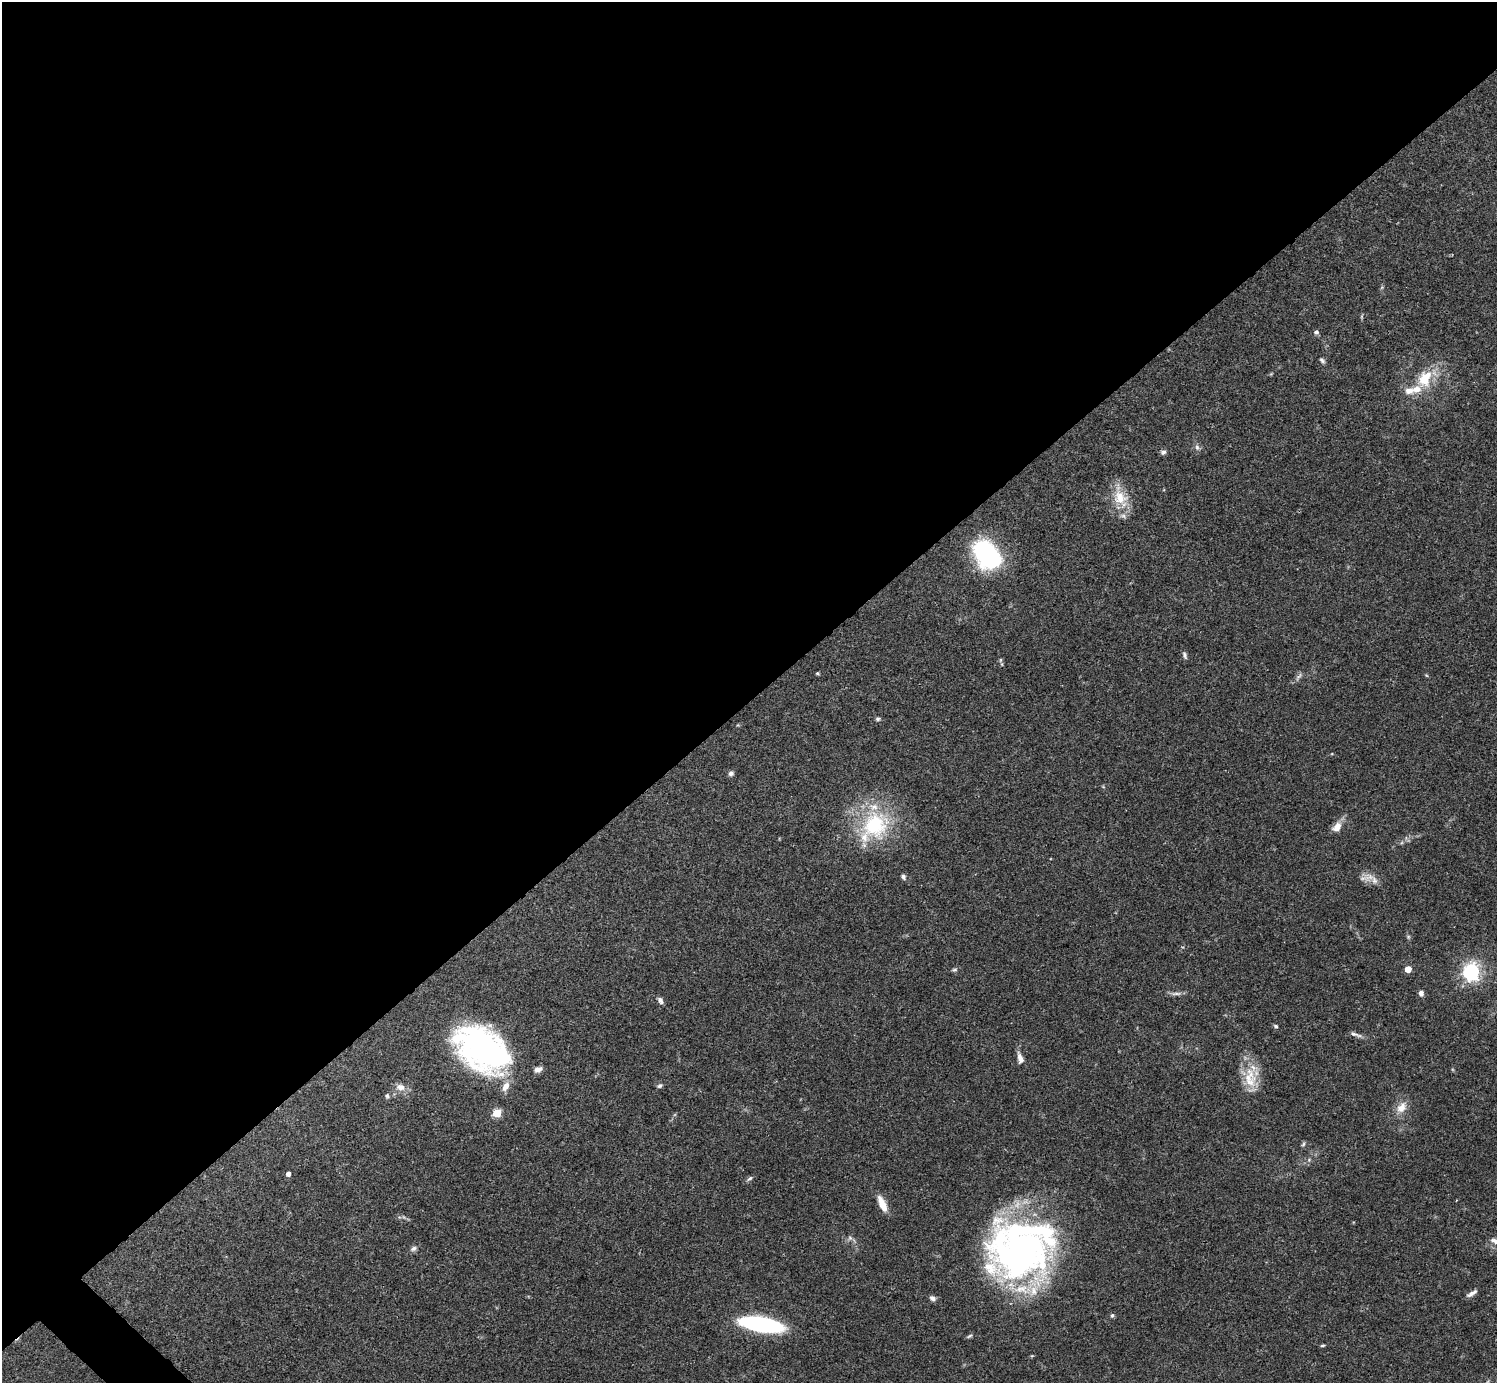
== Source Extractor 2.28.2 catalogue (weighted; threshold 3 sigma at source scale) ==
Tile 2 of 4 x 4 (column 2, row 1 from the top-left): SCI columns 1495-2989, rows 4302-5682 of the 5982 x 5981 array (HDU 1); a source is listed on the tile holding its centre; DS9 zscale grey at full resolution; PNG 1499 x 1385 px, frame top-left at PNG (2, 2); no overlay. Shown black and unused: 51% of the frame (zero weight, under 3 of 4 exposures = <1% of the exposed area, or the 3 px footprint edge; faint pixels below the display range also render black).
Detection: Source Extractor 2.28.2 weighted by HDU 2 'WHT'; one run over the whole footprint, this tile lists its part. Background 0.0411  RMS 0.0027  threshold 0.012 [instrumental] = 3 sigma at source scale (4.5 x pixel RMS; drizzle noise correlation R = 1.50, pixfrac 1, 0.05/0.05 arcsec/px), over >= 5 px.
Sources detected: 59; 1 too faint to see at this stretch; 1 inside a brighter object's white glare — not listed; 7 inside a brighter listed object's ellipse — not listed separately; the other 50 listed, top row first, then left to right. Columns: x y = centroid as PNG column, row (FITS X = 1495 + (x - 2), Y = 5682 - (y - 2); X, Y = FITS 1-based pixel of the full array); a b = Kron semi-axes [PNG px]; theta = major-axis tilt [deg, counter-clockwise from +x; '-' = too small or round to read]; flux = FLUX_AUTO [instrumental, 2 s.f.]
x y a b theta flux
1362 316 6 4 71 0.34
1316 332 6 5 - 0.72
1322 360 8 5 -47 0.61
1424 379 22 17 86 8.1
1409 391 13 10 -3 2.4
1197 447 9 6 -70 0.9
1163 452 7 6 - 0.76
1120 497 31 18 -74 7.2
987 554 27 19 -49 43
1185 655 10 5 -72 0.7
1000 660 7 4 89 0.48
817 673 4 3 - 0.35
1299 676 13 4 52 0.85
878 719 6 5 - 0.53
731 773 7 6 - 0.84
875 825 39 35 46 25
1337 827 13 8 55 2.7
903 877 7 5 -53 0.72
1369 877 22 11 -6 2.8
1408 969 5 4 - 4.8
954 970 8 5 18 0.52
1471 972 8 7 - 60
1176 993 18 4 0 1.1
1421 993 7 6 - 1
660 1000 8 6 -60 0.94
1276 1026 5 5 - 0.5
1356 1034 18 5 -19 1.1
482 1049 50 32 -36 93
1020 1058 15 7 -74 1.7
538 1069 10 7 18 1.4
1250 1078 33 17 -88 8
660 1086 7 5 23 0.66
400 1087 13 9 -11 2
387 1096 7 5 77 0.54
1401 1107 17 11 52 3.2
497 1113 5 5 - 12
1303 1144 7 5 66 0.5
1309 1160 5 5 - 0.49
288 1174 4 4 - 1.1
749 1179 10 4 37 0.63
882 1204 19 7 -66 3.6
850 1238 6 6 - 0.71
413 1249 10 6 25 0.85
1019 1252 71 63 4 120
1472 1293 14 5 33 1.2
932 1298 8 6 -40 0.9
1112 1315 6 5 - 0.47
761 1324 33 10 -10 55
969 1336 8 4 25 0.49
1322 1345 7 3 2 0.35